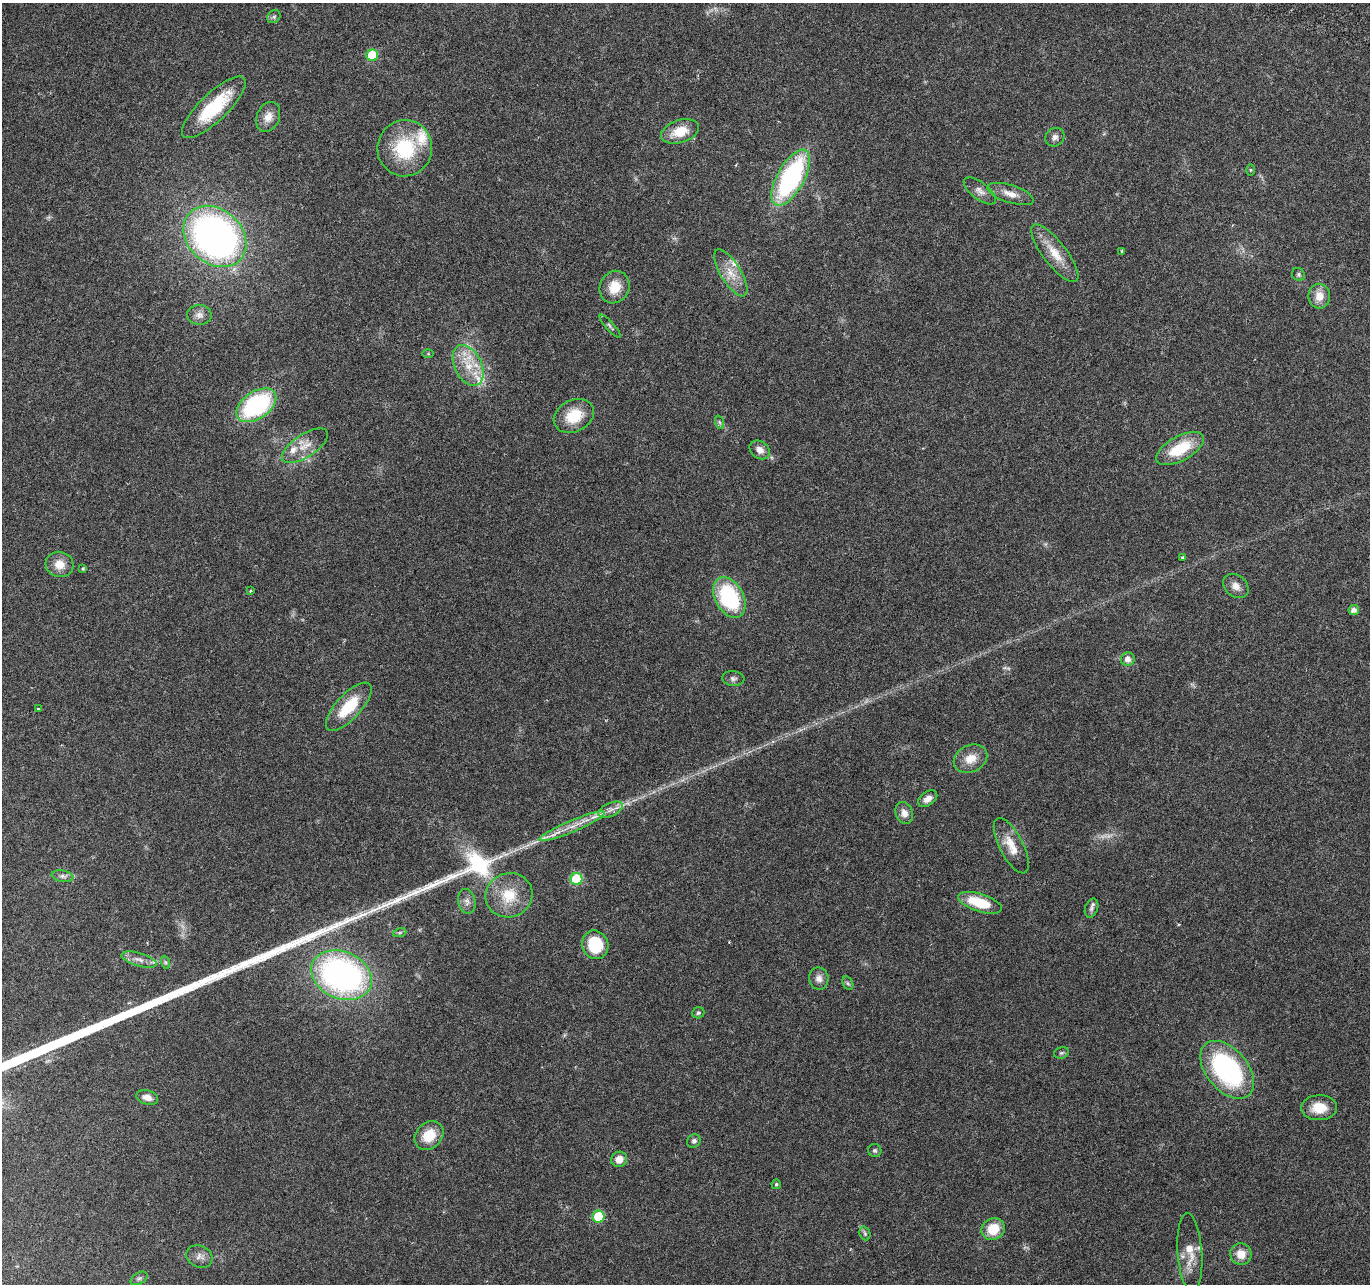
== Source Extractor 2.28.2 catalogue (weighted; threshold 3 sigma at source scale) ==
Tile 10 of 4 x 4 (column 2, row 3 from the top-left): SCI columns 1391-2758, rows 1551-2832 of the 5525 x 5730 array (HDU 1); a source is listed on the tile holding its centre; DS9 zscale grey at full resolution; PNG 1372 x 1286 px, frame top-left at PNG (2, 3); each listed source drawn as its Kron ellipse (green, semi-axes under 4 px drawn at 4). Nothing masked; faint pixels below the display range render black.
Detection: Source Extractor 2.28.2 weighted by HDU 2 'WHT'; one run over the whole footprint, this tile lists its part. Background 0.0272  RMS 0.0021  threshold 0.00863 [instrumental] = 3 sigma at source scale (4.09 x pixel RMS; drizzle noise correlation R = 1.36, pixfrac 0.8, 0.0396/0.0396 arcsec/px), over >= 5 px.
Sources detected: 85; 2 too faint to see at this stretch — neither listed nor drawn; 8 inside a brighter listed object's ellipse — not listed separately; the other 75 listed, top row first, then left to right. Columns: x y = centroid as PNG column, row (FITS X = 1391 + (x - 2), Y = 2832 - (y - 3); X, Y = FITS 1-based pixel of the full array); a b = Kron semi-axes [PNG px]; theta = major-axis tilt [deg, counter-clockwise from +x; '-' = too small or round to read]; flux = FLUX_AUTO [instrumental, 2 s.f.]
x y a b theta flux
274 17 7 6 - 0.45
372 55 6 6 - 11
214 107 42 14 44 12
268 117 15 11 66 2.1
680 131 19 11 18 4.1
1055 137 10 9 - 0.85
405 148 28 27 - 12
1250 170 6 4 -89 0.2
791 178 31 13 61 34
980 191 19 8 -38 1.4
1010 194 24 8 -18 2.2
215 236 35 27 -42 91
1122 251 3 3 - 0.34
1055 253 35 11 -52 4.4
731 273 27 10 -58 3.3
1298 274 7 6 - 0.4
615 287 16 14 64 3.8
1319 296 12 11 - 2.4
199 315 12 10 -1 1.3
610 326 15 3 -48 0.46
428 354 5 3 - 0.2
468 365 22 13 -64 5
256 405 22 13 34 25
574 416 21 16 27 5.6
719 422 7 4 -70 0.36
305 446 26 11 33 3
1180 449 26 12 28 7.9
760 450 11 8 -37 1.3
1182 557 3 2 - 0.24
60 564 14 12 -15 2.5
83 569 4 3 - 0.24
1236 586 14 10 -37 1.5
250 591 3 3 - 0.23
729 598 22 14 -61 17
1354 610 5 5 - 1
1128 659 7 7 - 1.2
733 678 11 7 -6 0.67
349 707 31 12 47 7.5
38 709 3 3 - 0.39
970 759 17 13 25 2.8
928 799 11 6 36 1.3
611 810 13 6 24 1.3
904 813 11 8 -67 1.3
572 826 35 6 23 3.1
1011 846 30 12 -63 3.6
62 876 11 5 -10 0.74
576 879 6 6 - 13
509 895 24 22 20 6.3
467 901 12 8 -78 1.1
980 903 22 9 -17 6.5
1091 908 10 6 69 0.68
400 932 7 4 19 0.27
595 945 14 13 - 9.2
139 960 18 6 -17 1.3
165 962 7 4 -71 0.32
341 975 31 23 -23 61
819 978 11 9 -80 1.3
848 983 7 5 -59 0.37
698 1013 6 5 - 0.37
1061 1053 7 5 15 0.37
1227 1070 33 21 -50 29
147 1097 11 7 -16 1.5
1319 1108 18 12 0 3.7
429 1135 16 13 43 4.6
694 1141 7 6 - 0.61
875 1150 6 6 - 0.41
619 1159 8 7 - 1.9
776 1184 5 4 - 0.33
598 1217 6 6 - 9.5
993 1229 12 10 32 4.6
865 1233 7 5 -69 0.39
1190 1252 39 12 -86 3.9
1241 1254 11 10 - 2.6
199 1256 13 11 -27 1.3
139 1278 9 5 30 0.54
Unlisted compact peaks at least as high as the median listed source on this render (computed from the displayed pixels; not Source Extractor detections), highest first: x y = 482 867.